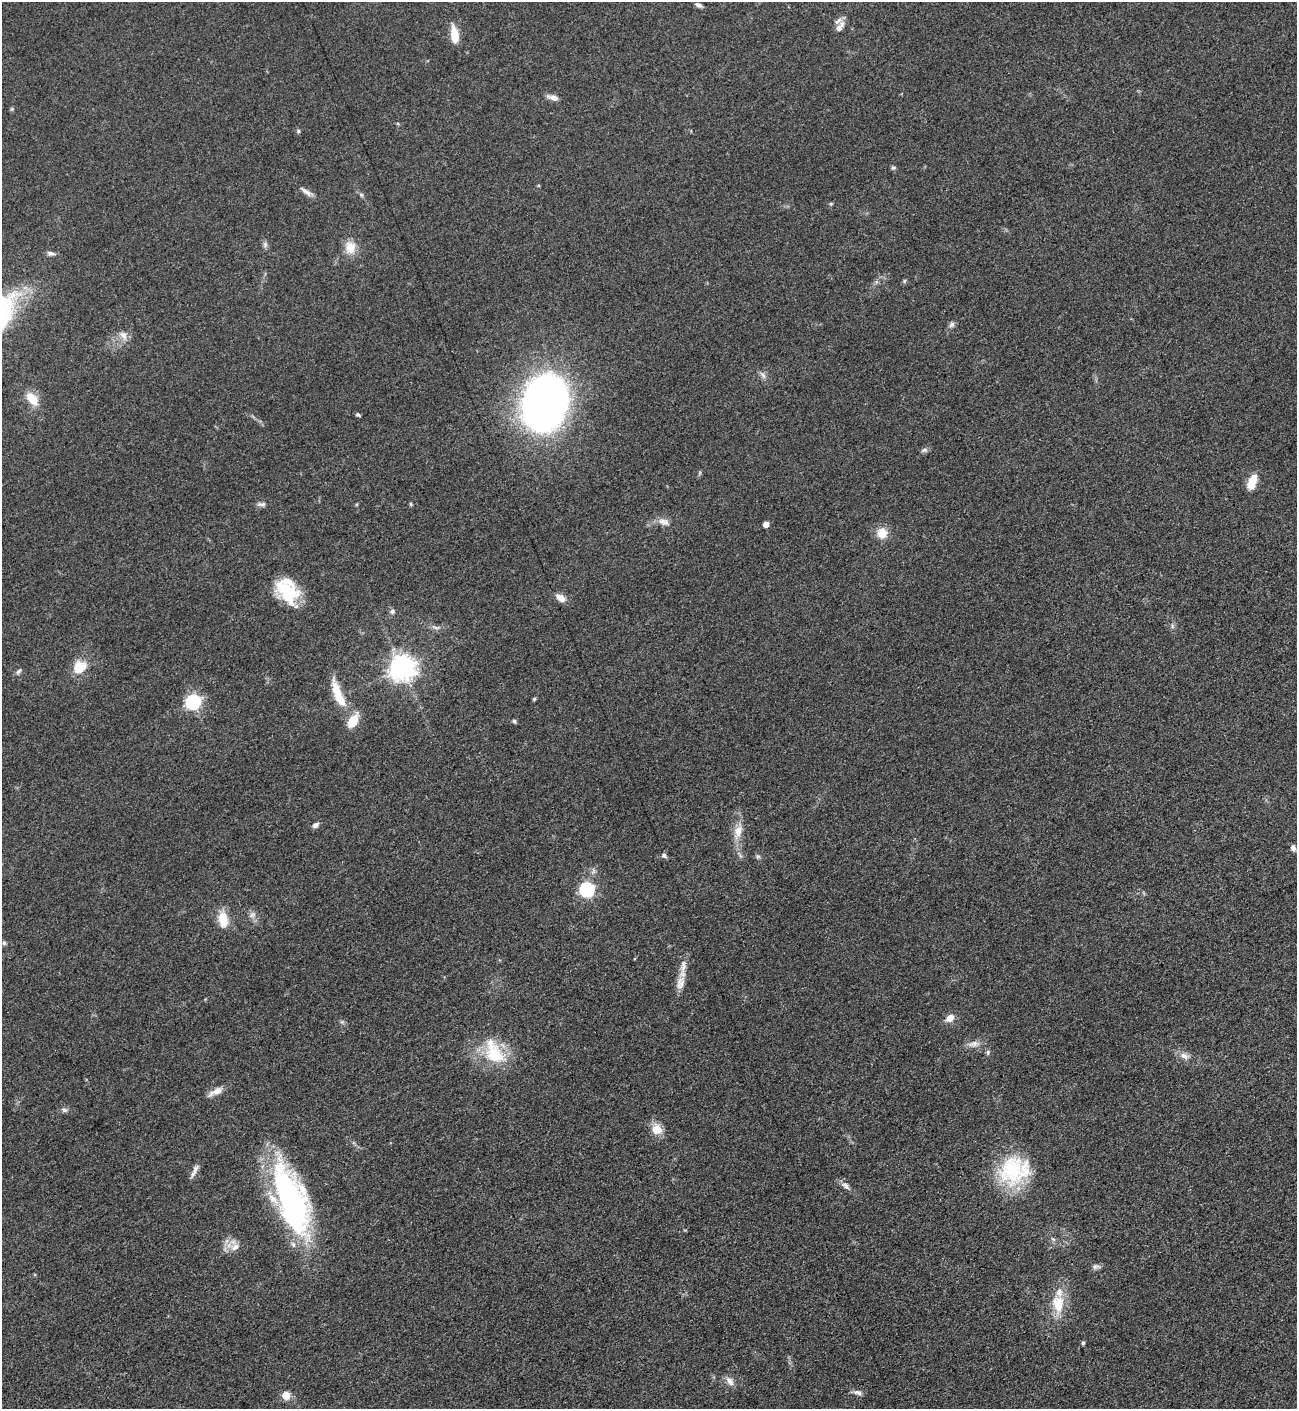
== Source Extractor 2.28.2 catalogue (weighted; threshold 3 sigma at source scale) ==
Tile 6 of 4 x 4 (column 2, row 2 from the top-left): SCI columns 1457-2751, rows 2822-4228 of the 5636 x 5647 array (HDU 1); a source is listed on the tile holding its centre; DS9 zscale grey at full resolution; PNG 1299 x 1411 px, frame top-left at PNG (2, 2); no overlay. Nothing masked; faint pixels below the display range render black.
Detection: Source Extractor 2.28.2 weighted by HDU 2 'WHT'; one run over the whole footprint, this tile lists its part. Background 0.095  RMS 0.0068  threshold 0.0304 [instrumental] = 3 sigma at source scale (4.5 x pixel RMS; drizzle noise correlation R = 1.50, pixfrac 1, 0.05/0.05 arcsec/px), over >= 5 px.
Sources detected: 77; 8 inside a brighter listed object's ellipse — not listed separately; the other 69 listed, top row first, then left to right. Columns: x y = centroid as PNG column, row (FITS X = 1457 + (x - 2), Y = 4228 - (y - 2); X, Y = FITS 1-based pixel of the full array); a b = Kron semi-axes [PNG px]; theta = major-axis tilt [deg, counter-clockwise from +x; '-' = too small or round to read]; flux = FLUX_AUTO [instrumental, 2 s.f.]
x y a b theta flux
699 5 9 5 -30 2
842 24 10 7 85 3.4
454 35 17 8 -81 13
553 97 13 6 -13 3.9
12 109 5 5 - 0.9
298 131 5 5 - 0.93
893 168 6 4 -6 1.1
538 186 4 3 - 0.64
306 192 17 6 -35 3.6
361 195 7 5 -45 1.2
831 204 5 4 - 0.8
265 244 8 6 72 1.7
350 247 17 14 -86 9.5
50 253 11 6 -2 2.2
904 281 6 4 71 0.91
951 325 8 6 46 2.1
123 335 13 8 -54 4.5
763 375 11 5 -45 2.2
32 399 18 11 -51 10
545 403 43 31 75 520
358 414 6 4 -37 1.2
924 450 9 5 15 1.7
1252 482 18 9 70 11
261 504 13 5 0 2.1
411 504 5 4 - 0.87
664 522 16 9 -19 4.9
766 524 5 4 - 6.4
882 533 14 13 - 8.4
287 591 34 20 -47 30
560 598 12 8 -33 5.4
392 611 7 6 - 1.9
1172 626 6 4 -72 1.1
79 667 17 14 40 14
402 668 8 8 - 700
18 671 9 5 45 1.6
338 695 37 10 -68 20
534 699 6 4 45 0.86
193 702 6 6 - 140
514 721 5 4 - 1.1
316 825 8 6 34 2.4
738 831 20 10 74 8.3
1293 848 8 6 -67 2.3
664 856 7 6 - 1.7
758 856 6 6 - 1.3
587 889 6 6 - 130
252 915 9 7 32 2.7
223 919 21 11 -85 12
4 943 6 5 - 1.3
680 983 18 10 83 6.7
950 1018 11 8 41 5.3
973 1044 17 7 8 4.3
988 1052 7 5 -83 1.3
495 1055 32 24 -41 30
1184 1056 11 8 -38 4
216 1091 22 7 27 5.7
64 1110 8 6 -2 1.9
657 1129 14 13 - 8.1
1011 1170 40 31 77 49
195 1171 20 5 61 3.6
845 1186 11 6 -38 2.9
291 1199 76 27 -70 170
1053 1239 6 4 -18 1.1
235 1247 13 9 38 5.2
1096 1267 9 7 23 2.2
1058 1304 26 15 -87 18
1083 1343 4 4 - 1.4
730 1381 13 8 -59 3.8
858 1392 11 6 -13 2.7
286 1395 5 5 - 16